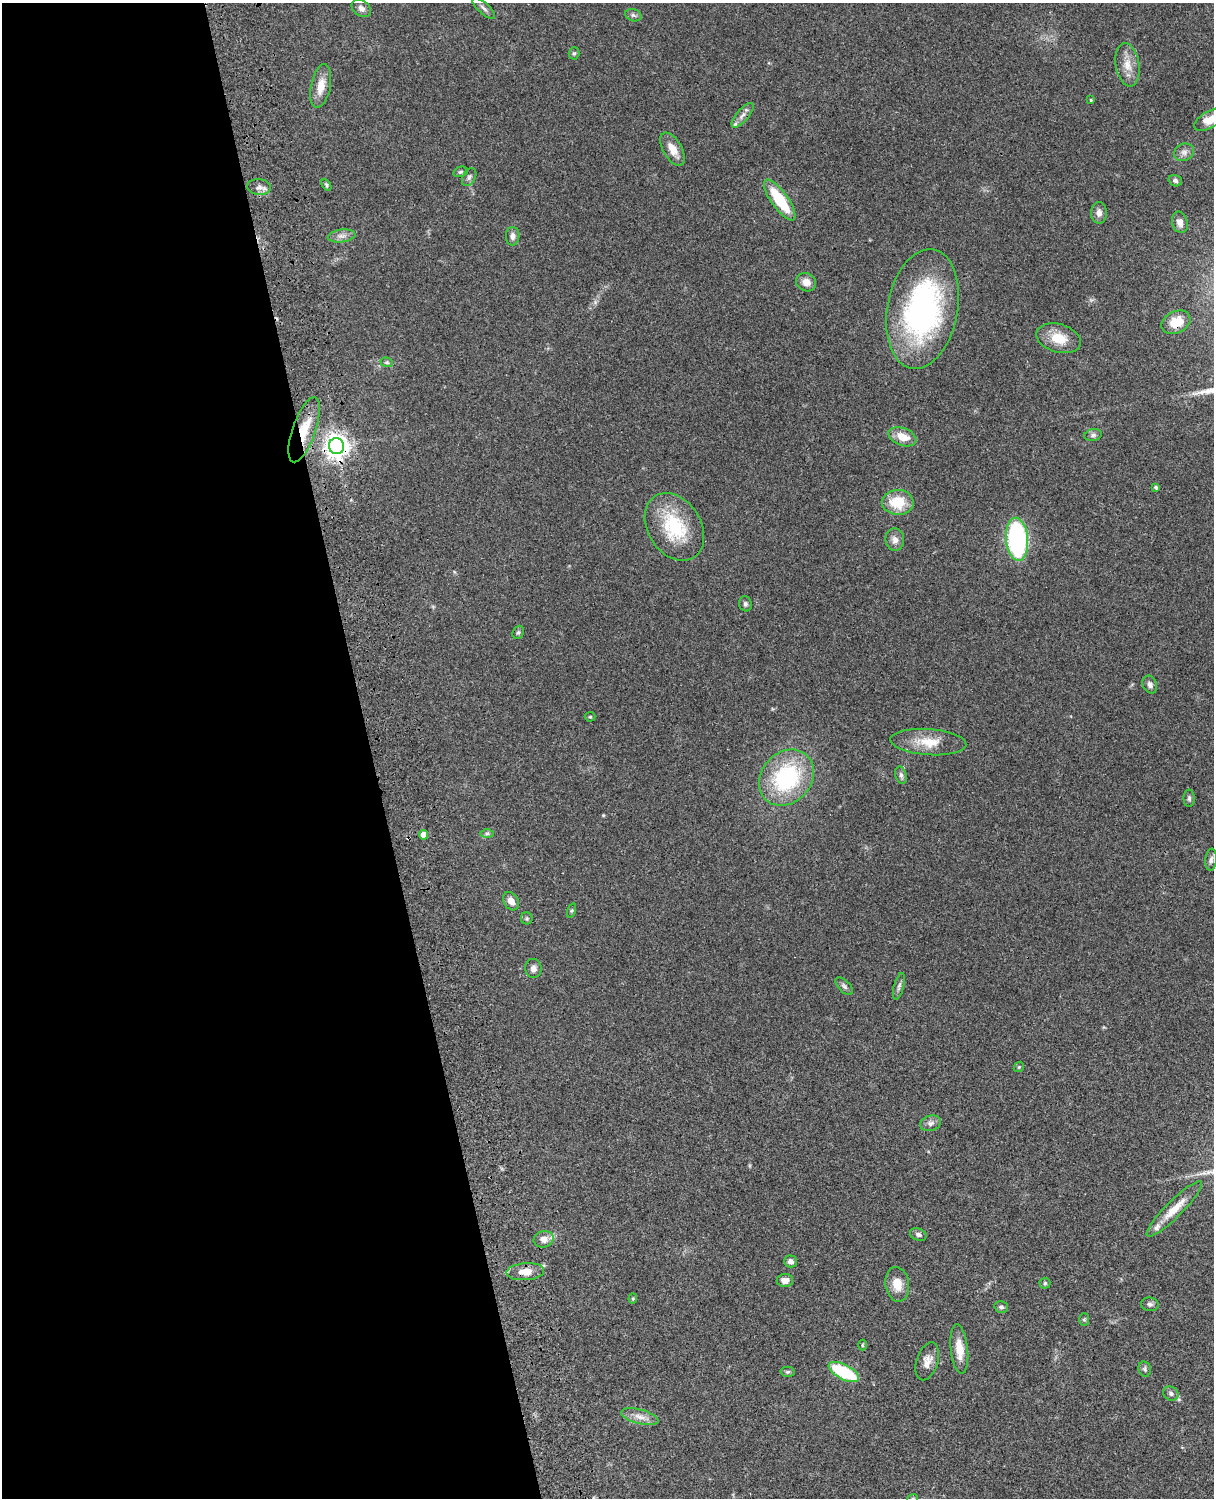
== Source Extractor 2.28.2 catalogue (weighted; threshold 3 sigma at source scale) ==
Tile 5 of 4 x 3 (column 1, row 2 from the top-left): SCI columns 121-1332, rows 1772-3267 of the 5086 x 4926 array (HDU 1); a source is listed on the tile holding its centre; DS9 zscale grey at full resolution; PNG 1216 x 1500 px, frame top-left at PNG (2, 3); each listed source drawn as its Kron ellipse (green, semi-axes under 4 px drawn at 4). Shown black and unused: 31% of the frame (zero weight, under 3 of 4 exposures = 6% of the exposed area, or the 3 px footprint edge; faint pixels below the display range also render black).
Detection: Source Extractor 2.28.2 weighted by HDU 2 'WHT'; one run over the whole footprint, this tile lists its part. Background 0.0877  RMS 0.0061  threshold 0.0274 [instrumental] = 3 sigma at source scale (4.5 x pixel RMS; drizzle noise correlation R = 1.50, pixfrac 1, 0.05/0.05 arcsec/px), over >= 5 px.
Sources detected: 78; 1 cosmic-ray / hot-pixel residue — neither listed nor drawn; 2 inside a brighter listed object's ellipse — not listed separately; the other 75 listed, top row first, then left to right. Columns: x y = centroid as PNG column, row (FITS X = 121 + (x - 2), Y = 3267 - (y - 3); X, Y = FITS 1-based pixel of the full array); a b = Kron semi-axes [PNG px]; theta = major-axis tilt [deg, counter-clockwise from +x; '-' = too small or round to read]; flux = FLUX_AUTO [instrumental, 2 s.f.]
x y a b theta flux
361 8 11 7 -36 2.6
484 8 14 5 -43 2.1
633 15 8 6 -17 1.6
574 53 6 5 - 0.97
1127 65 22 11 -81 8
321 86 22 9 79 8.6
1091 100 3 3 - 0.61
743 115 15 6 49 3
1210 119 17 8 30 8.5
673 149 18 9 -59 6.8
1184 152 10 8 25 2.8
460 172 7 5 15 1.1
469 177 10 6 61 1.6
1175 181 7 5 -19 1.6
326 185 6 4 -61 1.1
259 187 12 8 -6 3.2
780 200 24 8 -55 27
1099 213 11 8 89 3.2
1180 222 11 7 -73 3.6
342 236 14 6 7 3.2
513 236 9 7 88 2.9
806 282 10 9 - 4.7
923 309 60 35 79 140
1176 322 15 11 26 9.6
1059 338 23 14 -16 13
387 362 6 4 -19 0.91
304 430 34 11 71 17
1093 435 9 6 10 1.7
902 437 14 8 -20 8.7
336 446 8 7 - 530
1156 487 4 3 - 1.2
898 502 16 12 -2 17
674 527 36 26 -57 36
1017 539 22 11 -85 94
895 540 11 9 -85 3.6
745 604 7 6 - 1.4
518 632 7 5 67 1
1150 685 9 7 -66 2.1
590 717 5 5 - 0.74
928 742 38 13 -4 14
901 775 9 5 -76 1.7
786 778 30 25 48 63
1189 798 8 5 -90 1.3
487 834 7 4 0 1.1
424 835 4 4 - 7.7
1211 860 11 5 85 1.8
511 901 10 7 -59 4.4
572 910 7 3 71 0.88
527 918 6 6 - 0.96
533 968 9 8 - 2.8
844 986 11 5 -45 1.7
899 986 13 5 75 1.9
1019 1067 6 4 44 0.76
931 1123 11 7 17 2.3
1174 1209 38 8 45 11
918 1235 8 6 -21 1.7
544 1239 10 8 14 4.6
790 1261 6 6 - 2.7
525 1272 19 8 4 8.1
785 1281 8 6 0 3.8
1045 1283 5 5 - 1
897 1284 17 12 -80 8.6
633 1299 5 4 - 0.92
1150 1304 9 6 -8 1.6
1001 1307 7 5 -12 1.5
1084 1320 6 5 - 0.97
862 1345 5 3 - 0.59
959 1349 25 8 -84 10
927 1361 19 10 72 5.7
1145 1369 8 6 -76 1.3
787 1372 7 5 1 0.95
844 1372 16 7 -27 39
1171 1394 8 6 -34 1.8
640 1417 19 7 -15 5.2
913 1498 5 3 - 0.56
Overlapping masked pixels (flux is a lower limit): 4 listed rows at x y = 1176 322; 304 430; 336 446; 525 1272
Isophote crosses this tile's border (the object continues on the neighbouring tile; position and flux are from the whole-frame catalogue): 2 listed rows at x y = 1210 119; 913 1498